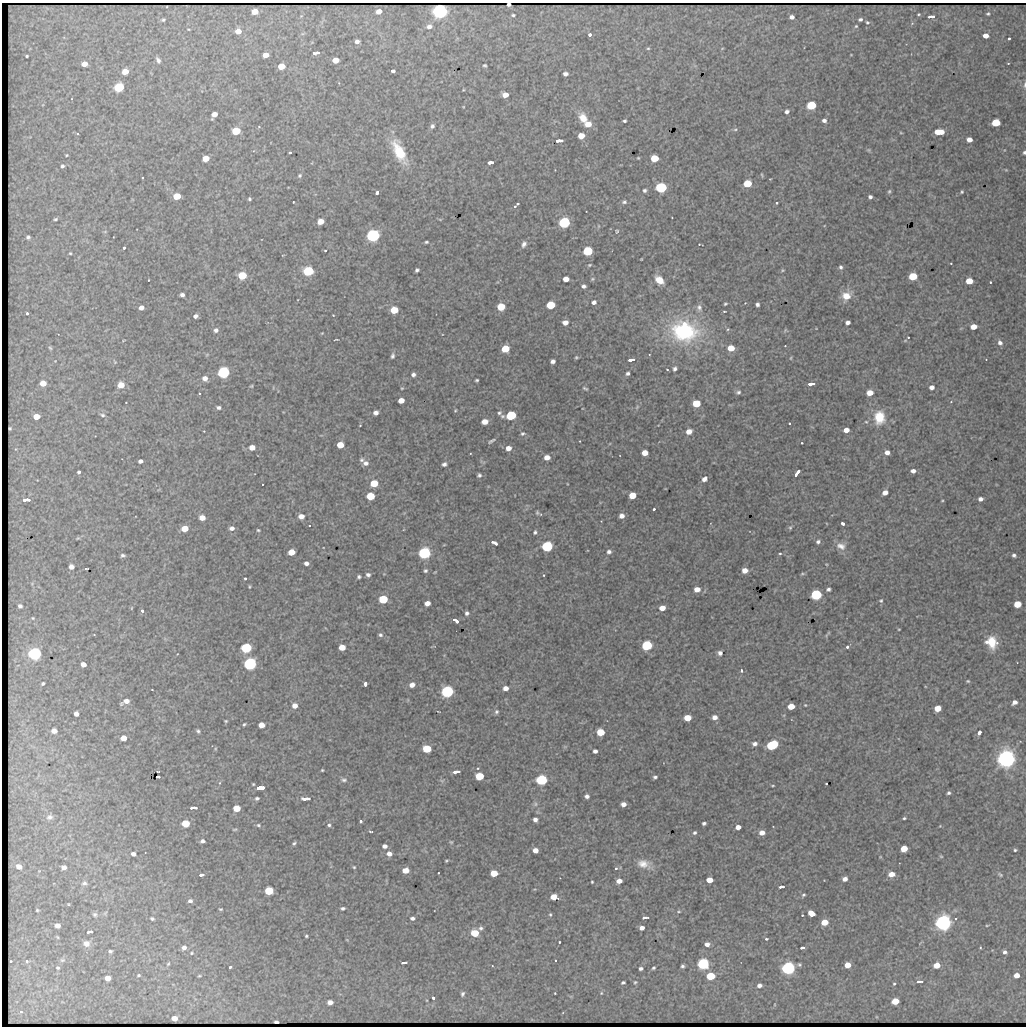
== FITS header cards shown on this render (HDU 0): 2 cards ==
NAXIS1  =                 1024 / length of data axis 1
NAXIS2  =                 1024 / length of data axis 2

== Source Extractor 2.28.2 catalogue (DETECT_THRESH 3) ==
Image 1024 x 1024 px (HDU 0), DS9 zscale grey, 1 PNG px = 1 image px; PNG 1028 x 1028 px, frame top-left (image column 1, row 1024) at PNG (2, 3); no overlay
Background 1760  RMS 9.1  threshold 27.2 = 3 sigma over >= 5 px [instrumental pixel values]
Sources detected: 415; all 415 listed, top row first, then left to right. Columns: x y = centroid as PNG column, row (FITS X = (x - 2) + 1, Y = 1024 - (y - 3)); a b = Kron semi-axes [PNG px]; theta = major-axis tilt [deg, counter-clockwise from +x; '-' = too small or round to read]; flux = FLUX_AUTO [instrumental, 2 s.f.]
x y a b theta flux
509 4 3 3 - 1800
255 11 5 4 - 8300
379 11 5 4 - 5400
440 11 6 5 - 360000
918 14 3 2 - 570
988 14 4 4 - 900
513 15 3 3 - 740
931 16 7 3 4 2200
792 17 5 4 - 2600
860 19 5 4 - 1200
163 20 4 3 - 800
867 22 5 4 - 770
429 26 6 5 - 2500
856 26 4 4 - 640
238 31 5 4 - 6400
590 35 4 4 - 1300
986 36 5 4 - 5500
1009 39 3 2 - 790
357 42 4 4 - 2200
648 48 5 3 - 590
316 53 6 3 10 2800
266 55 5 4 - 5700
27 56 3 2 - 630
158 60 6 4 -60 1500
336 60 5 4 - 8700
1008 63 3 2 - 390
84 64 5 4 - 5700
485 65 4 3 - 810
281 66 5 4 - 12000
393 71 4 4 - 1800
125 72 5 4 - 9700
565 74 4 4 - 2300
1025 85 8 3 89 1000
119 87 5 5 - 53000
505 95 5 4 - 6300
811 105 5 5 - 42000
787 112 5 4 - 1900
214 114 6 4 51 5100
583 118 11 8 -65 8100
824 120 4 4 - 1800
624 121 3 3 - 930
996 123 5 5 - 32000
588 124 6 5 - 7700
432 126 5 4 - 1500
259 127 4 3 - 560
735 129 6 4 1 900
236 131 5 5 - 23000
939 132 8 4 1 13000
901 133 5 3 - 480
77 134 4 2 - 500
581 136 5 4 - 9600
969 140 5 4 - 4800
559 141 6 3 4 3300
869 150 6 4 -71 670
290 152 3 3 - 870
399 152 23 10 -64 22000
1024 152 4 3 - 1100
66 155 3 2 - 540
206 158 5 4 - 8500
638 158 4 3 - 530
654 158 5 5 - 17000
490 162 6 3 12 2100
62 166 5 4 - 1300
1006 170 6 3 -18 580
762 175 6 3 -71 570
300 176 5 5 - 880
747 184 5 5 - 24000
661 187 6 5 - 79000
644 190 4 4 - 1300
889 191 5 4 - 840
962 192 3 3 - 700
377 193 4 3 - 1500
177 196 5 5 - 14000
870 197 4 3 - 1600
249 199 3 3 - 800
293 202 2 2 - 430
624 202 7 5 16 1400
777 203 3 3 - 620
518 204 3 3 - 720
515 206 4 3 - 840
55 219 4 3 - 830
320 222 5 4 - 7900
564 222 6 5 - 110000
617 231 5 4 - 700
373 235 6 5 - 210000
28 237 4 4 - 1200
426 242 4 3 - 840
524 244 8 5 65 2000
699 244 2 2 - 360
124 248 3 3 - 890
325 251 3 2 - 560
588 251 6 5 - 43000
70 253 3 3 - 580
590 265 4 3 - 640
841 267 6 5 - 1400
417 270 4 4 - 1300
783 270 4 4 - 640
308 271 6 5 - 68000
242 275 5 5 - 25000
913 276 5 5 - 27000
566 279 5 4 - 5000
592 279 5 5 - 740
148 280 3 2 - 340
659 280 9 6 -41 8100
969 281 5 5 - 12000
990 282 3 2 - 470
584 286 4 4 - 1600
182 295 4 4 - 1900
846 296 12 10 31 8000
594 302 5 5 - 1900
745 303 2 2 - 330
725 304 4 3 - 740
757 304 4 4 - 1500
551 305 5 5 - 25000
501 307 5 5 - 17000
699 307 10 8 -79 2500
141 308 4 4 - 3200
394 310 5 5 - 17000
724 311 4 2 - 480
27 313 4 3 - 1100
333 315 3 2 - 360
195 316 4 4 - 1800
565 322 5 4 - 4000
848 322 4 4 - 2400
684 324 8 7 - 4500
974 327 5 4 - 7900
728 329 5 3 - 620
216 330 5 5 - 1800
785 330 6 4 57 700
684 331 28 20 -10 64000
908 337 2 2 - 450
336 340 7 3 5 500
1000 343 7 6 - 2200
785 346 2 2 - 340
50 348 5 4 - 750
731 348 5 5 - 9300
505 349 5 5 - 17000
392 356 8 5 77 1400
576 357 5 4 - 760
791 358 5 3 - 570
631 360 7 3 12 2400
553 361 5 4 - 2000
115 362 5 4 - 540
667 369 3 2 - 470
675 369 5 4 - 1500
224 372 6 5 - 130000
628 373 4 4 - 1300
413 374 4 4 - 1700
205 378 5 5 - 3800
477 380 3 3 - 770
43 383 5 4 - 8600
811 384 7 3 7 3200
121 385 5 5 - 9500
251 386 4 3 - 570
932 387 5 4 - 3100
402 388 4 3 - 520
585 388 7 4 -25 810
738 392 7 5 8 1300
199 393 2 2 - 450
870 393 5 5 - 7100
401 400 5 4 - 5500
696 403 5 5 - 18000
637 407 7 4 46 950
219 408 5 4 - 1500
455 410 3 2 - 530
376 413 5 4 - 2700
499 413 7 6 - 1600
102 415 6 4 -14 1100
511 415 6 5 - 48000
36 417 5 4 - 8300
879 417 14 11 -89 15000
485 422 5 4 - 5900
866 422 5 3 - 560
789 423 3 3 - 660
360 425 2 2 - 440
10 428 3 2 - 760
846 430 5 4 - 4800
204 431 2 2 - 370
689 432 5 5 - 4700
522 434 5 5 - 960
491 441 6 3 32 1100
802 443 2 2 - 430
340 445 5 5 - 10000
252 447 5 4 - 5100
508 448 5 5 - 4000
887 452 5 4 - 3300
645 453 5 5 - 6500
547 457 5 4 - 4700
361 460 6 6 - 1200
140 461 4 4 - 1900
366 463 7 6 - 2400
444 464 4 4 - 1600
913 471 5 4 - 2500
79 472 4 3 - 1400
797 473 7 3 51 2500
479 475 4 4 - 1200
705 479 6 5 - 2900
374 483 5 5 - 15000
885 493 5 4 - 4500
632 495 5 5 - 13000
370 496 5 5 - 21000
980 499 5 4 - 2300
26 500 7 3 4 3300
942 501 4 3 - 490
654 509 3 3 - 830
537 513 5 4 - 820
301 516 5 5 - 4200
622 516 5 4 - 3100
202 518 5 5 - 5200
843 523 4 3 - 1300
309 525 3 2 - 500
232 528 6 5 - 2400
790 528 5 5 - 910
185 529 5 4 - 8400
258 530 3 3 - 720
535 532 4 4 - 1000
818 542 5 5 - 1500
494 543 6 3 -26 2100
547 546 6 5 - 90000
841 546 14 9 -23 4600
291 552 5 5 - 9000
609 552 6 6 - 1700
424 553 6 5 - 130000
780 553 3 3 - 630
123 555 4 3 - 1100
1014 555 5 4 - 1400
306 563 4 4 - 2400
71 567 4 4 - 3100
86 568 3 2 - 520
745 570 5 5 - 5000
425 571 4 4 - 1000
802 574 6 3 1 690
368 575 6 5 - 1700
544 575 4 3 - 440
359 577 4 3 - 1100
245 578 3 2 - 780
697 589 6 5 - 5100
828 589 4 4 - 1300
816 595 6 5 - 88000
383 599 5 5 - 32000
881 601 5 4 - 800
427 603 5 4 - 4100
1017 604 5 5 - 17000
20 606 5 5 - 1400
662 608 5 4 - 5200
142 611 4 4 - 1100
467 613 5 4 - 1500
33 618 4 4 - 570
456 620 6 3 -38 1900
899 629 3 2 - 430
380 635 6 5 - 1300
991 642 14 12 -63 13000
647 645 6 5 - 70000
342 647 5 5 - 8100
847 647 4 3 - 1100
246 648 6 5 - 66000
720 653 5 4 - 1900
35 654 6 5 - 190000
83 664 5 4 - 4200
250 664 6 5 - 160000
741 671 4 3 - 790
968 681 4 4 - 710
43 683 3 3 - 860
365 684 4 3 - 1600
412 685 5 5 - 3600
506 688 5 4 - 3500
447 691 6 5 - 140000
126 701 7 4 23 4100
1015 702 5 4 - 3000
805 705 3 3 - 480
295 706 5 5 - 3700
791 706 5 4 - 10000
938 708 5 4 - 12000
496 712 6 5 - 1200
76 714 4 4 - 2900
715 717 5 5 - 3300
687 718 5 5 - 11000
226 721 4 3 - 650
244 724 4 3 - 810
261 725 5 4 - 6000
54 731 5 4 - 4300
198 731 4 4 - 1100
600 732 5 5 - 16000
979 732 5 4 - 1700
123 738 5 4 - 7300
755 744 5 5 - 2100
772 745 7 5 27 67000
427 749 6 5 - 25000
595 751 4 4 - 1900
1006 759 6 6 - 620000
322 770 3 2 - 560
456 772 6 3 9 3000
479 776 5 5 - 23000
158 777 4 3 - 990
655 777 4 3 - 1200
344 780 8 5 5 1300
542 780 6 5 - 85000
826 784 3 2 - 570
773 785 5 2 - 570
260 788 7 4 5 5000
949 793 4 4 - 1200
587 796 4 4 - 2000
257 798 4 3 - 1100
306 799 8 3 1 3500
535 804 6 5 - 1200
623 804 5 4 - 3500
193 808 6 3 3 2500
236 808 5 5 - 14000
50 817 9 7 14 2100
904 818 3 3 - 800
535 819 4 4 - 2200
361 821 3 3 - 1000
704 823 4 3 - 1300
186 824 5 5 - 21000
258 825 6 4 -15 940
329 825 4 4 - 960
738 827 5 4 - 3700
235 829 6 3 1 650
370 831 4 2 - 700
695 833 5 4 - 1300
762 833 5 5 - 4800
202 841 4 4 - 1600
451 842 5 3 - 600
294 843 5 4 - 960
385 846 4 4 - 2400
904 849 5 4 - 12000
535 850 5 4 - 4200
1015 850 3 3 - 750
133 854 4 4 - 2500
389 854 5 5 - 3500
941 856 5 3 - 580
446 861 3 2 - 570
643 864 17 11 -15 6200
19 867 6 5 - 4700
64 867 4 4 - 3300
354 867 4 3 - 610
616 868 4 4 - 740
405 870 5 4 - 7900
438 873 2 2 - 370
494 873 5 5 - 13000
891 874 6 5 - 6200
201 875 5 3 - 2100
1000 875 7 4 -37 940
845 879 5 4 - 3100
710 880 5 4 - 8300
619 881 5 4 - 4000
592 882 3 3 - 600
84 883 8 5 6 1300
782 887 5 3 - 1900
269 891 5 5 - 30000
803 895 5 4 - 800
554 897 6 5 - 8800
190 901 5 4 - 1700
343 908 4 3 - 1200
221 909 5 3 - 660
37 910 3 3 - 600
679 912 4 3 - 570
811 913 6 5 - 5800
95 914 6 6 - 1200
550 915 5 4 - 800
645 917 6 3 5 1500
412 918 5 3 - 1500
152 919 4 3 - 940
824 922 5 4 - 12000
943 923 6 5 - 430000
58 925 5 4 - 3700
987 925 5 3 - 540
481 928 6 5 - 1400
642 928 4 4 - 2600
90 932 6 3 6 1600
475 933 5 5 - 17000
306 936 3 3 - 700
766 939 4 3 - 710
559 942 3 2 - 530
86 944 8 7 - 3700
707 944 5 4 - 2800
184 948 5 5 - 2500
802 948 5 3 - 1500
110 951 4 3 - 1100
1005 952 5 4 - 1700
192 953 4 4 - 600
62 960 7 5 19 1200
555 960 2 2 - 470
11 961 2 2 - 500
27 961 4 4 - 910
404 963 6 2 7 1400
168 964 6 3 45 750
703 964 6 5 - 110000
847 965 5 4 - 8200
937 965 5 4 - 10000
682 966 4 3 - 1200
230 967 3 3 - 1000
58 968 5 4 - 890
641 968 4 3 - 1400
653 968 4 3 - 880
788 968 6 5 - 230000
138 975 4 3 - 670
1016 975 5 4 - 6500
199 976 5 3 - 570
711 976 5 5 - 29000
108 978 5 4 - 6400
919 981 9 4 6 1800
623 982 4 3 - 1000
635 982 5 4 - 760
894 984 4 3 - 630
759 985 4 4 - 2400
555 993 2 2 - 430
601 993 5 4 - 670
462 994 6 4 69 1200
433 998 3 3 - 1100
895 1001 5 4 - 15000
330 1002 5 4 - 3800
21 1012 2 2 - 420
174 1018 5 4 - 7000
276 1022 4 2 - 2300
At the frame edge (FLAGS 8, measured only in part): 3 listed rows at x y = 509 4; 1025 85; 1024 152